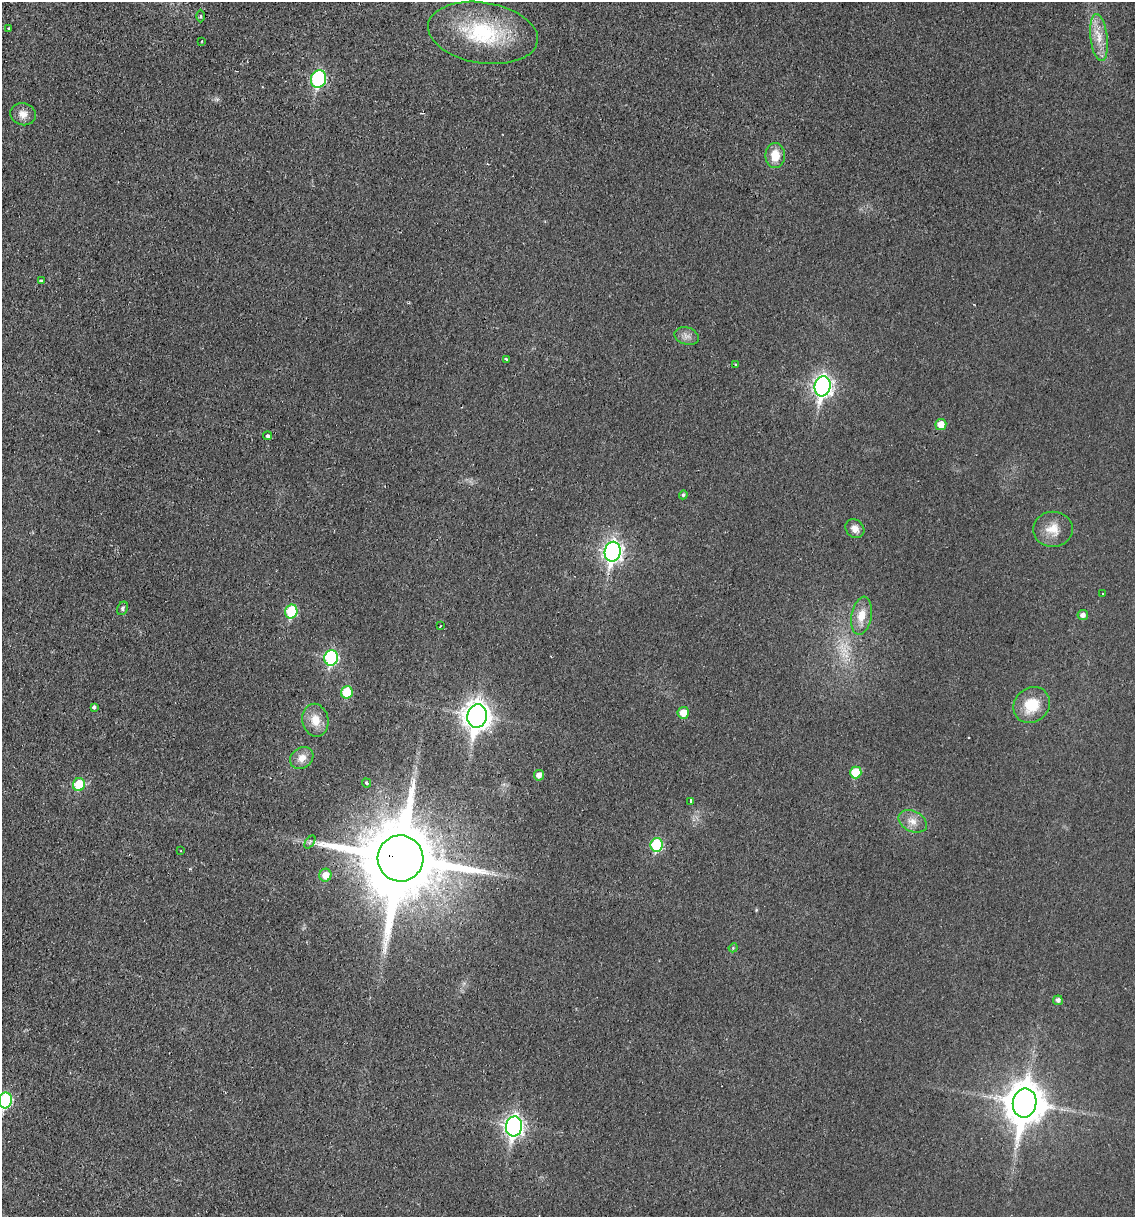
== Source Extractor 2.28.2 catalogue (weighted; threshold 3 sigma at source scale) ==
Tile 11 of 4 x 4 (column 3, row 3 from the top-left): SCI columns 2561-3693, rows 1229-2443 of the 5004 x 4890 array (HDU 1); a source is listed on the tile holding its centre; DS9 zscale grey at full resolution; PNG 1137 x 1219 px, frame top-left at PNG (2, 2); each listed source drawn as its Kron ellipse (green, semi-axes under 4 px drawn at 4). Shown black and unused: <1% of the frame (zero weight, under 2 of 3 exposures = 3% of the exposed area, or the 3 px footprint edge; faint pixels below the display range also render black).
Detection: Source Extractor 2.28.2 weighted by HDU 2 'WHT'; one run over the whole footprint, this tile lists its part. Background 0.0214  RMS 0.0047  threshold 0.0212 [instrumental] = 3 sigma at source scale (4.5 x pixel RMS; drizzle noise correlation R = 1.50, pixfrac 1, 0.05/0.05 arcsec/px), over >= 5 px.
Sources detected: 50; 1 too faint to see at this stretch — neither listed nor drawn; the other 49 listed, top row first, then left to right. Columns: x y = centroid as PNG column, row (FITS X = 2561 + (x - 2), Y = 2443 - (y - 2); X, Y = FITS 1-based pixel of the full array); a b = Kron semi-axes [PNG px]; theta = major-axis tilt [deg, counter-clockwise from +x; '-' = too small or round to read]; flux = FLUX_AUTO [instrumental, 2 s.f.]
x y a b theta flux
200 16 6 4 -89 0.72
9 29 3 3 - 0.94
483 33 55 30 -9 44
1099 37 23 8 -83 7.4
202 41 3 2 - 0.4
318 79 9 7 65 59
23 114 13 11 -16 3.9
775 155 12 9 89 8.4
41 281 3 3 - 1.8
687 336 12 8 -18 2.8
506 359 3 3 - 1
736 364 4 3 - 0.54
823 386 10 8 82 200
941 424 5 5 - 6.1
268 436 4 3 - 1.9
683 495 4 4 - 0.83
855 529 10 8 -46 3.2
1053 529 20 17 0 8.1
613 552 10 8 79 200
1103 594 2 2 - 0.43
123 608 7 5 63 0.95
291 612 7 6 - 28
1083 615 5 5 - 2.2
861 616 19 10 80 7.9
440 626 3 2 - 0.36
331 658 8 7 - 60
347 692 6 5 - 18
1032 705 19 17 42 14
94 707 4 4 - 2.4
683 713 6 5 - 6
477 716 12 9 82 510
315 720 16 13 -79 6.8
302 758 12 10 38 4.2
856 772 6 5 - 14
539 775 5 5 - 2.8
366 783 5 3 - 0.83
79 785 6 6 - 15
690 801 4 3 - 1.5
913 821 15 10 -26 4.7
310 842 7 3 53 0.8
657 845 7 6 - 34
181 851 2 2 - 0.37
400 858 23 23 - 6900
325 875 6 6 - 5.3
733 948 5 3 - 0.5
1058 1000 5 5 - 1.6
5 1100 8 6 80 50
1025 1103 14 11 80 1300
514 1126 10 8 81 190
Overlapping masked pixels (flux is a lower limit): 1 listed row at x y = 400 858
Isophote crosses this tile's border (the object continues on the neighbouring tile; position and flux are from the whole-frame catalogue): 1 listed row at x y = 5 1100